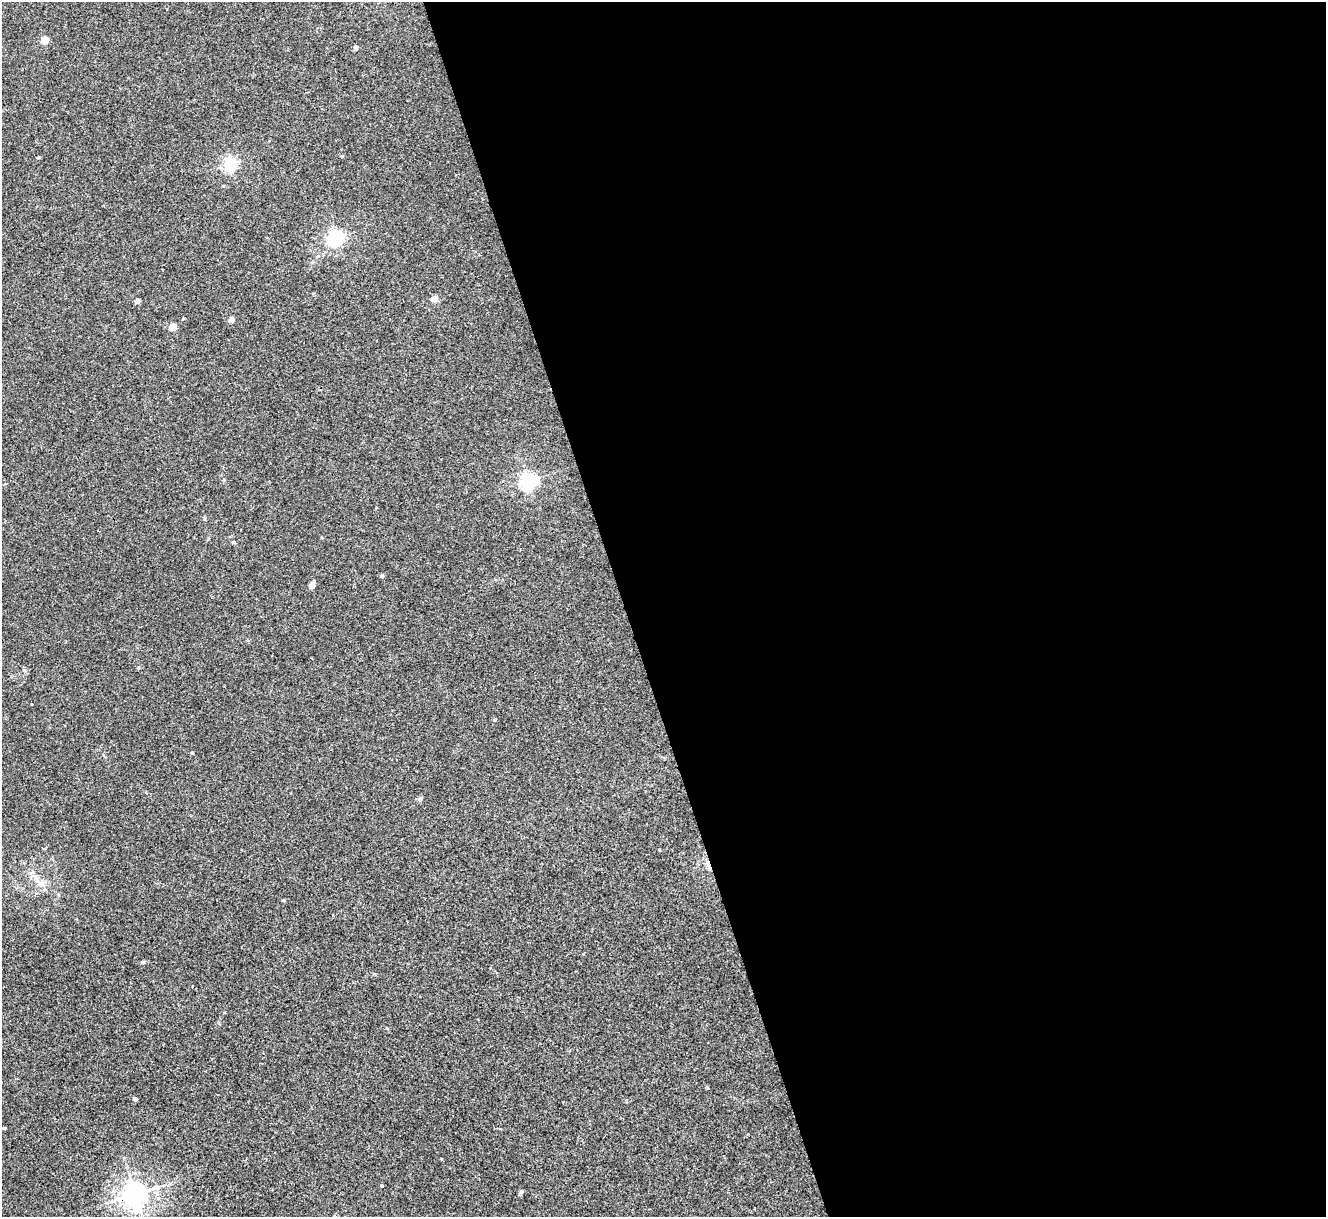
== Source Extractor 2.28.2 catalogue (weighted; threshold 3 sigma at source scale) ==
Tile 8 of 4 x 4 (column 4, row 2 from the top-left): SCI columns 3974-5297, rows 2705-3919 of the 5298 x 5285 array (HDU 1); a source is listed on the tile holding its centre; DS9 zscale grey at full resolution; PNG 1328 x 1219 px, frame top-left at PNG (2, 2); no overlay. Shown black and unused: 53% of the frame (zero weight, under 3 of 4 exposures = <1% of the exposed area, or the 3 px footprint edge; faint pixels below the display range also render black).
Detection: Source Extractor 2.28.2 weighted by HDU 2 'WHT'; one run over the whole footprint, this tile lists its part. Background 0.035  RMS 0.0047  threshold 0.0211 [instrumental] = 3 sigma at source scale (4.5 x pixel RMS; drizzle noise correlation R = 1.50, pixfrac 1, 0.05/0.05 arcsec/px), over >= 5 px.
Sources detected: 25; all 25 listed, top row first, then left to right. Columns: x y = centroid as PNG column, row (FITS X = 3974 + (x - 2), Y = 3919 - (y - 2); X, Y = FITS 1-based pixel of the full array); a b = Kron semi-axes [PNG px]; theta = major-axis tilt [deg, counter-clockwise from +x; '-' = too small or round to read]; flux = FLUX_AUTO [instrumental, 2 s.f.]
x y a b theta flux
44 40 5 4 - 12
356 47 5 4 - 0.78
342 156 4 3 - 0.5
230 164 5 5 - 86
223 186 5 3 - 0.4
336 237 6 5 - 120
435 299 4 4 - 4.9
137 301 4 4 - 3.3
232 319 4 4 - 2.9
172 327 5 4 - 8.5
528 481 6 6 - 140
382 576 4 4 - 1.1
312 585 7 7 - 1.4
494 720 4 4 - 0.56
192 753 4 3 - 0.45
420 799 6 5 - 0.92
40 884 9 7 -36 2.5
283 900 5 3 - 0.45
143 962 5 4 - 0.94
387 1028 4 3 - 0.35
135 1099 4 3 - 1.4
4 1128 3 3 - 0.71
382 1186 3 3 - 0.45
521 1191 5 4 - 1.2
135 1194 8 7 - 450
Overlapping masked pixels (flux is a lower limit): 1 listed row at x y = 135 1194
Unlisted compact peaks at least as high as the median listed source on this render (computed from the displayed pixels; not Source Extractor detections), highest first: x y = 24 670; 233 542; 707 1088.